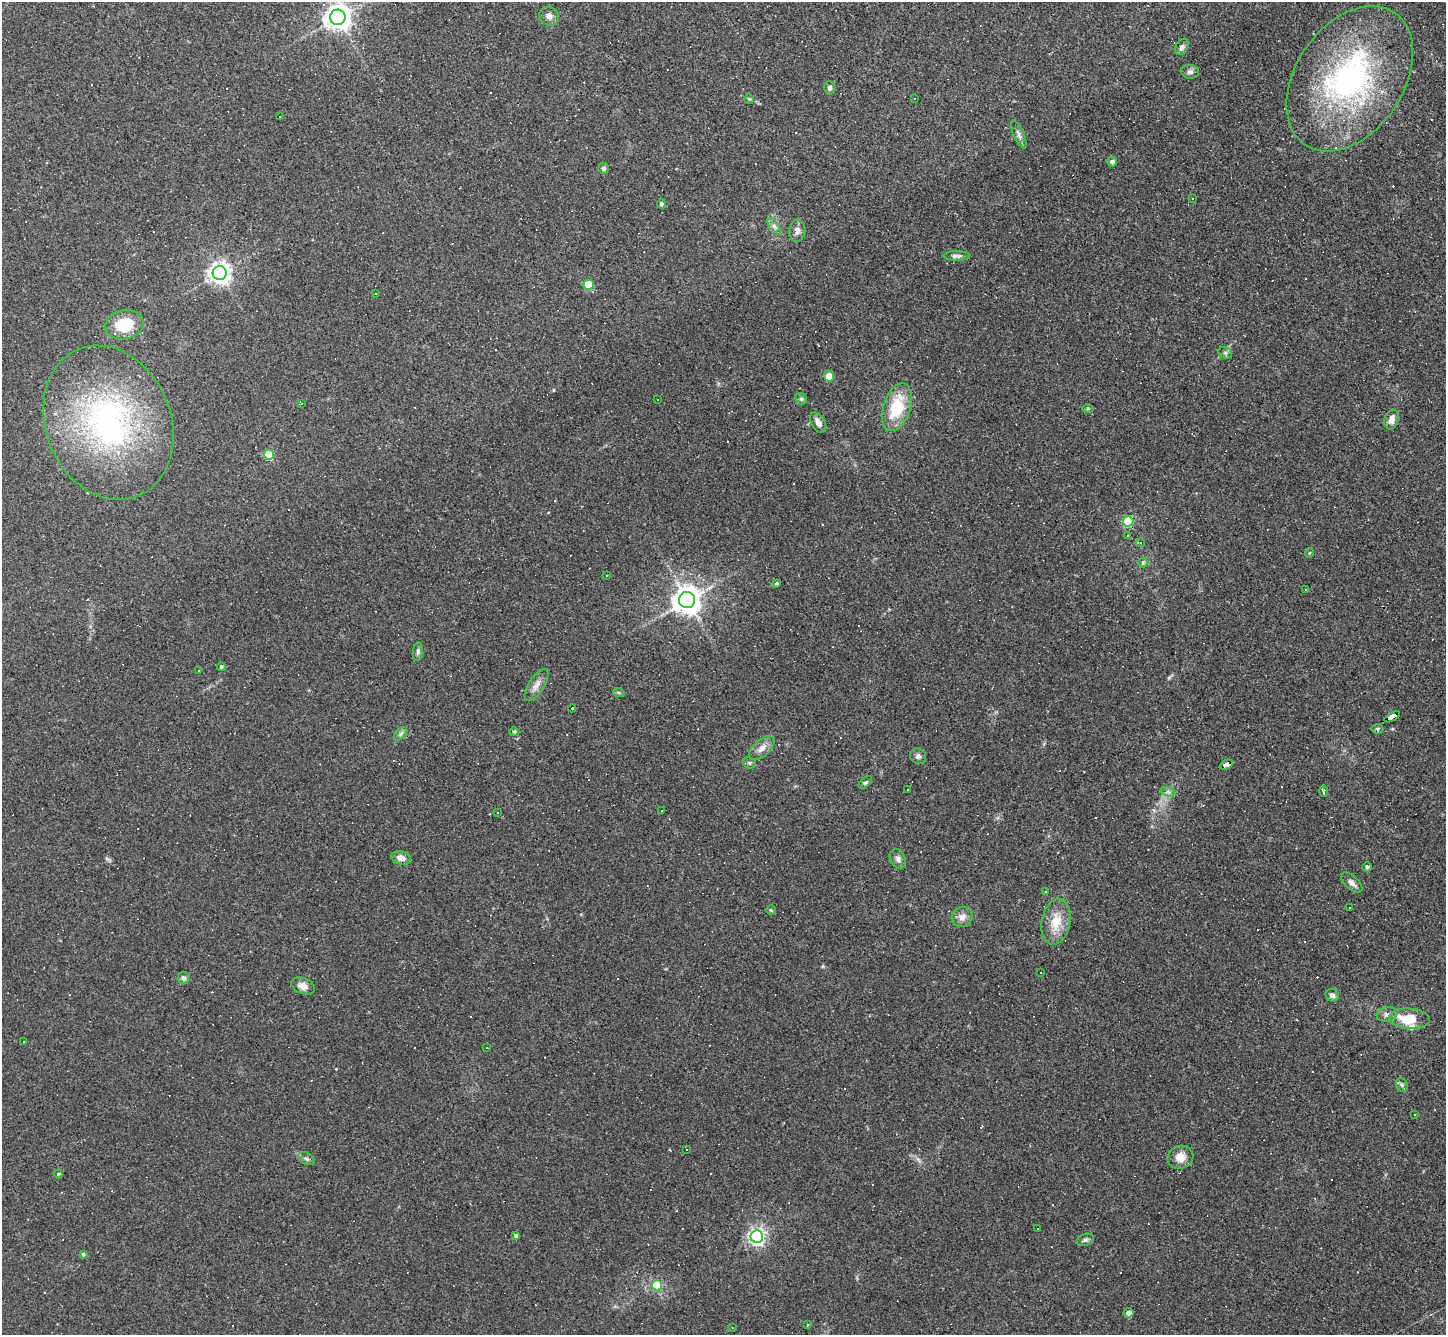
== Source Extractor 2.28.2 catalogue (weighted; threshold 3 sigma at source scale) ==
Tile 10 of 4 x 4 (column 2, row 3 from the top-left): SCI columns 1445-2888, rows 1482-2814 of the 5775 x 5766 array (HDU 1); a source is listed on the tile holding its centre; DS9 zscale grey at full resolution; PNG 1448 x 1337 px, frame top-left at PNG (2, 2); each listed source drawn as its Kron ellipse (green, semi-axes under 4 px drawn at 4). Shown black and unused: <1% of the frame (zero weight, under 2 of 3 exposures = <1% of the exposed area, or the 3 px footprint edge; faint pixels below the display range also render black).
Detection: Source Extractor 2.28.2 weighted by HDU 2 'WHT'; one run over the whole footprint, this tile lists its part. Background 0.112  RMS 0.0072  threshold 0.0323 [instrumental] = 3 sigma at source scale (4.5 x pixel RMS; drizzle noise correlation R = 1.50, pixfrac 1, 0.05/0.05 arcsec/px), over >= 5 px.
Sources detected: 157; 62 cosmic-ray / hot-pixel residue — neither listed nor drawn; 2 inside a brighter listed object's ellipse — not listed separately; the other 93 listed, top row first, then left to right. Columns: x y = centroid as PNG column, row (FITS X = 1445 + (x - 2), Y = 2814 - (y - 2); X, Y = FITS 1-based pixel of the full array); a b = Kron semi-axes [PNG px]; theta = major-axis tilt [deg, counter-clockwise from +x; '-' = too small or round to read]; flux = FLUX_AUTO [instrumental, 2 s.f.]
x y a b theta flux
549 16 10 9 - 3.7
338 17 8 7 - 730
1182 47 9 6 57 2.6
1190 72 9 7 -5 2.3
1350 79 80 54 56 180
830 88 7 6 - 2.1
749 99 5 4 - 0.86
914 99 3 2 - 0.9
279 117 2 2 - 0.47
1019 135 15 5 -66 2.6
1112 162 5 5 - 2.5
603 168 6 5 - 1.8
1193 198 2 2 - 0.55
661 204 5 4 - 1.6
774 226 9 4 -55 2.3
797 231 11 8 84 3.6
957 256 13 4 0 2.3
220 273 7 7 - 490
589 285 5 5 - 29
375 293 4 2 - 0.57
124 325 19 14 13 26
1225 353 7 5 -28 1.5
829 376 5 5 - 12
657 399 2 2 - 0.6
801 399 6 5 - 1.4
301 404 3 3 - 0.63
897 407 25 13 71 30
1088 408 5 3 - 0.89
1392 419 10 7 71 5.5
108 423 79 62 -68 180
818 423 11 6 -59 4.3
269 455 5 5 - 30
1128 521 5 5 - 46
1128 535 4 3 - 0.56
1140 543 4 3 - 0.65
1309 553 5 3 - 0.57
1143 563 5 4 - 1.9
606 576 3 2 - 0.66
776 583 4 3 - 1.7
1306 590 3 2 - 0.71
687 600 8 8 - 970
418 652 9 5 85 1.9
221 667 4 4 - 1.3
199 671 3 2 - 0.59
536 685 18 7 57 5.3
619 693 5 3 - 0.88
572 708 4 3 - 34
1392 717 8 3 28 99
1377 729 6 5 - 1.1
514 732 5 4 - 0.85
401 734 8 5 45 1.7
762 748 15 8 42 5.4
918 756 8 7 - 2.6
749 763 7 5 -21 1.4
1226 765 7 4 24 62
865 782 8 4 40 1.3
907 790 3 3 - 1.5
1324 791 6 3 -90 1.3
1168 792 7 4 -18 1.7
662 810 2 2 - 0.49
498 813 3 2 - 0.67
401 858 10 6 -15 5.3
898 859 10 7 -64 2.8
1367 867 4 4 - 1.8
1352 883 13 6 -42 3.7
1045 892 3 3 - 3.8
1350 908 3 2 - 0.6
771 910 5 4 - 0.79
962 917 11 9 35 5.1
1056 922 23 14 78 16
1041 973 3 3 - 4.5
184 978 6 5 - 2.5
303 986 12 8 -21 4.8
1332 995 7 6 - 2.5
1387 1014 10 7 10 3
1409 1019 20 10 -4 20
24 1042 3 3 - 1.8
487 1048 4 3 - 4.3
1402 1085 7 5 -62 1.7
1414 1115 3 2 - 0.48
686 1150 3 2 - 0.82
1180 1157 13 11 18 7.1
306 1159 9 5 -30 1.8
58 1174 4 4 - 0.73
1038 1229 2 2 - 0.63
516 1235 4 3 - 1.8
757 1237 6 6 - 260
1085 1240 9 5 23 1.8
83 1254 4 3 - 1.1
657 1285 5 5 - 22
1128 1313 5 4 - 3.9
807 1324 3 3 - 1.3
732 1328 3 2 - 0.49
Overlapping masked pixels (flux is a lower limit): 2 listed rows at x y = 1392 717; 1226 765